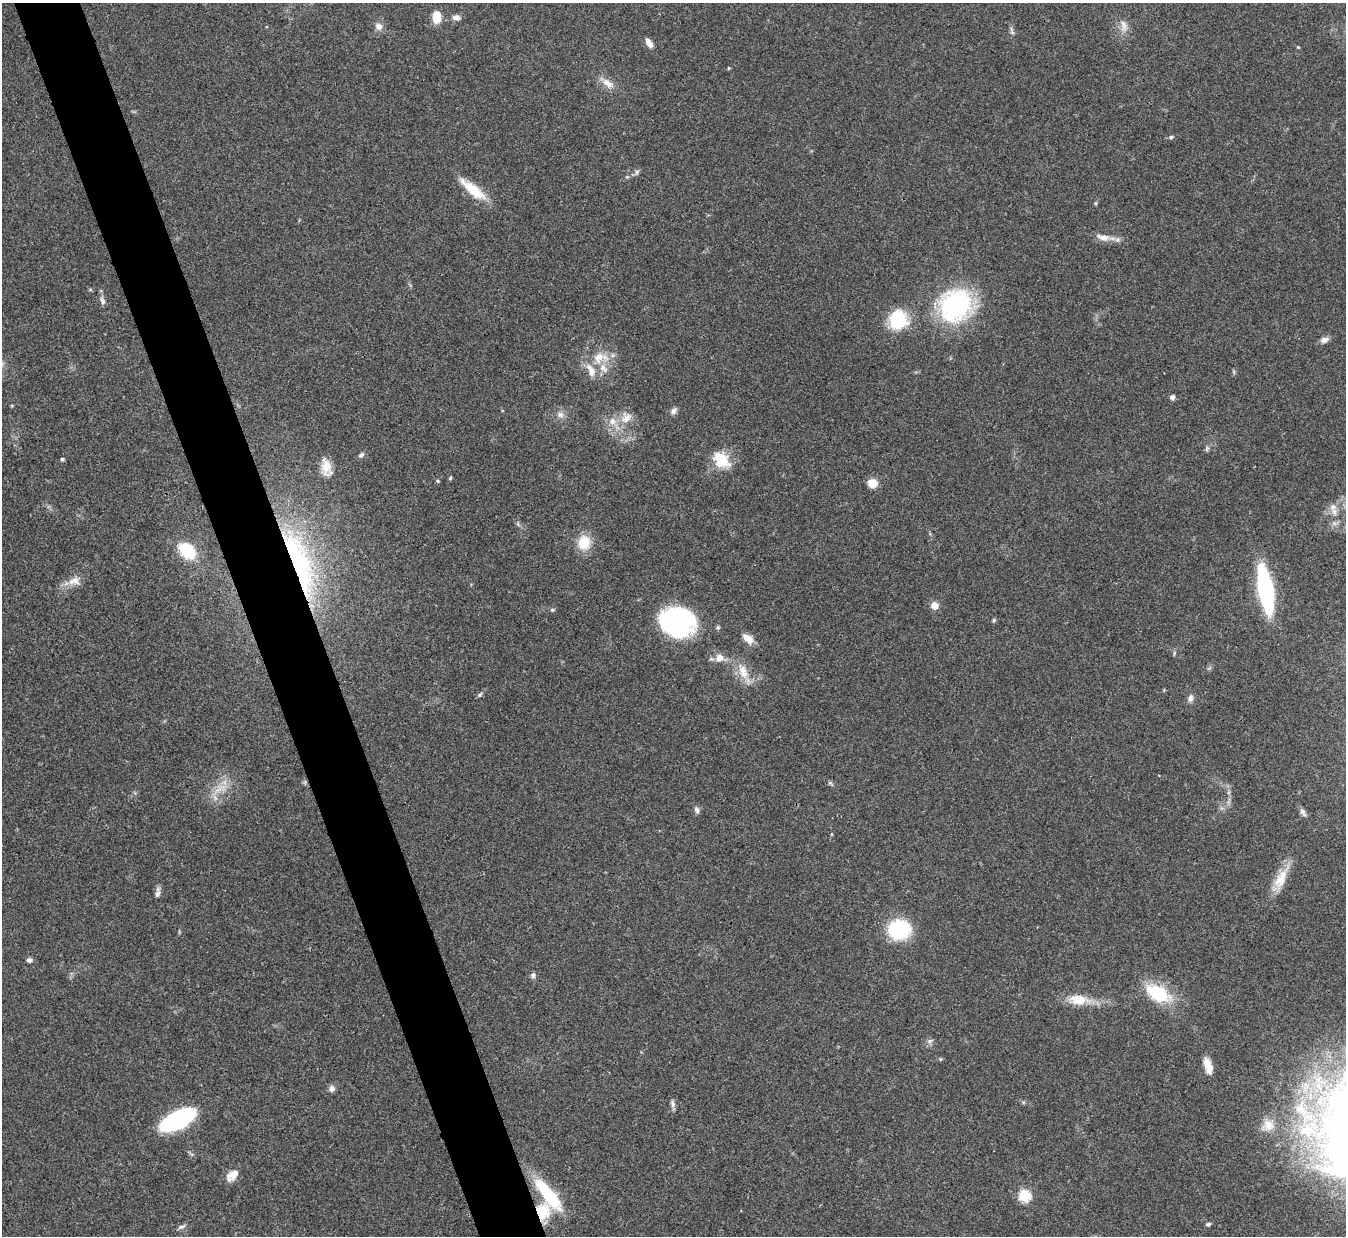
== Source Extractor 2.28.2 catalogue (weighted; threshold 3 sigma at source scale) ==
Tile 11 of 4 x 4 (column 3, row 3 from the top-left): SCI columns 2688-4031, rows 1385-2618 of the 5378 x 5363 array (HDU 1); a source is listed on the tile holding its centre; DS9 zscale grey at full resolution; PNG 1348 x 1238 px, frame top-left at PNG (2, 3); no overlay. Shown black and unused: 5% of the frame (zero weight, under 3 of 4 exposures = <1% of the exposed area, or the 3 px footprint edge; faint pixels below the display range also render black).
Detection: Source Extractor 2.28.2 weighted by HDU 2 'WHT'; one run over the whole footprint, this tile lists its part. Background 0.0961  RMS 0.006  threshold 0.0271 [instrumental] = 3 sigma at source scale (4.5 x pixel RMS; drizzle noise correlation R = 1.50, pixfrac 1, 0.05/0.05 arcsec/px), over >= 5 px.
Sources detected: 79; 1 inside a brighter object's white glare — not listed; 6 inside a brighter listed object's ellipse — not listed separately; the other 72 listed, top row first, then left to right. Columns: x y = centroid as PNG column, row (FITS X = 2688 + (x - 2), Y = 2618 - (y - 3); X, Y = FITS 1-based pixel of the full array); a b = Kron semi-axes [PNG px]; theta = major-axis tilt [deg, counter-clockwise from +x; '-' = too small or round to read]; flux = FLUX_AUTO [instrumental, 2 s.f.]
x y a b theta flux
436 17 10 7 -87 14
456 17 11 7 -5 3.1
1124 25 17 7 -72 4.2
379 26 10 8 -42 3.7
1012 32 7 5 -44 1.3
649 43 11 5 -60 5.1
1298 47 4 4 - 0.64
729 68 4 4 - 0.63
607 83 22 9 -38 6.2
1171 137 5 4 - 1.2
637 172 7 6 - 1.6
473 190 37 11 -38 17
1103 237 18 8 -13 5.6
102 301 10 6 -70 2.3
955 305 40 36 45 73
898 320 23 22 - 25
1324 340 11 7 22 2.9
598 358 18 14 46 10
1234 372 6 4 -72 0.79
1172 397 4 4 - 2.7
674 411 10 7 49 2.2
560 415 9 8 - 3.1
626 418 19 15 43 8.9
1207 449 8 5 70 1.2
361 455 7 5 45 1.8
62 459 4 4 - 1.3
721 460 22 15 -48 17
326 467 23 12 -77 8.3
450 478 5 4 - 0.79
438 481 5 4 - 0.78
872 483 10 10 - 6.8
1334 512 13 8 -71 4.1
584 542 18 15 80 13
188 551 16 11 -46 31
299 563 93 24 -71 110
74 581 18 10 5 5.9
1265 589 35 10 -80 120
934 606 5 5 - 15
552 610 6 4 -21 0.93
994 620 5 5 - 0.87
677 625 34 28 -35 91
748 639 16 9 -39 5.5
1174 653 6 4 73 0.83
719 658 12 10 22 5.6
743 671 25 12 -68 11
480 695 7 5 47 1.2
1190 698 11 7 78 2.3
830 783 6 5 - 1.1
219 789 12 5 32 4
697 810 10 5 -70 1.9
1303 812 12 6 -57 2.3
1280 880 35 13 64 13
158 893 13 6 80 2.5
899 929 16 13 5 62
29 960 6 6 - 1.8
533 975 8 6 75 1.5
1158 993 32 17 -29 31
1078 1000 20 11 -8 15
930 1041 8 6 22 1.7
940 1059 5 3 - 0.56
1208 1066 20 9 -73 7
331 1089 8 7 - 2.6
672 1104 11 6 -74 2.1
1301 1110 31 18 -56 29
178 1119 34 15 28 73
1268 1125 17 13 -68 6.7
232 1175 17 10 43 6.7
548 1194 47 13 -51 33
1024 1196 6 6 - 54
543 1211 23 18 82 15
1208 1224 6 4 9 1.3
182 1227 11 5 24 1.8
Overlapping masked pixels (flux is a lower limit): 3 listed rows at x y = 299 563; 548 1194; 543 1211